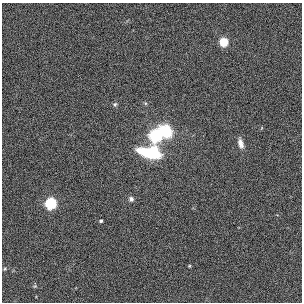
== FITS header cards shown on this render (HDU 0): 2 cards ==
NAXIS1  =                  300
NAXIS2  =                  300

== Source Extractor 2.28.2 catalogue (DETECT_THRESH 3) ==
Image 300 x 300 px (HDU 0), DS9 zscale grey, 1 PNG px = 1 image px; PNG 304 x 304 px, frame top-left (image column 1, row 300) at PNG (2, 3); no overlay
Background -0.0043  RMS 0.03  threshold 0.0894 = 3 sigma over >= 5 px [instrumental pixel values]
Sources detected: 10; all 10 listed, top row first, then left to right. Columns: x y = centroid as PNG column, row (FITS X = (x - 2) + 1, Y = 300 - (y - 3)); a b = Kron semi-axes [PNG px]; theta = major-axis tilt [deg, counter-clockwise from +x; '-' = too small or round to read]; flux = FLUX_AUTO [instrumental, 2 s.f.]
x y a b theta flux
223 42 5 5 - 110
115 104 6 5 - 3.8
165 131 13 10 -50 83
155 135 6 6 - 400
241 143 15 7 -75 14
150 152 22 12 -8 110
131 199 5 5 - 5.1
51 203 6 5 - 290
101 221 3 3 - 3.2
189 266 4 4 - 2.1